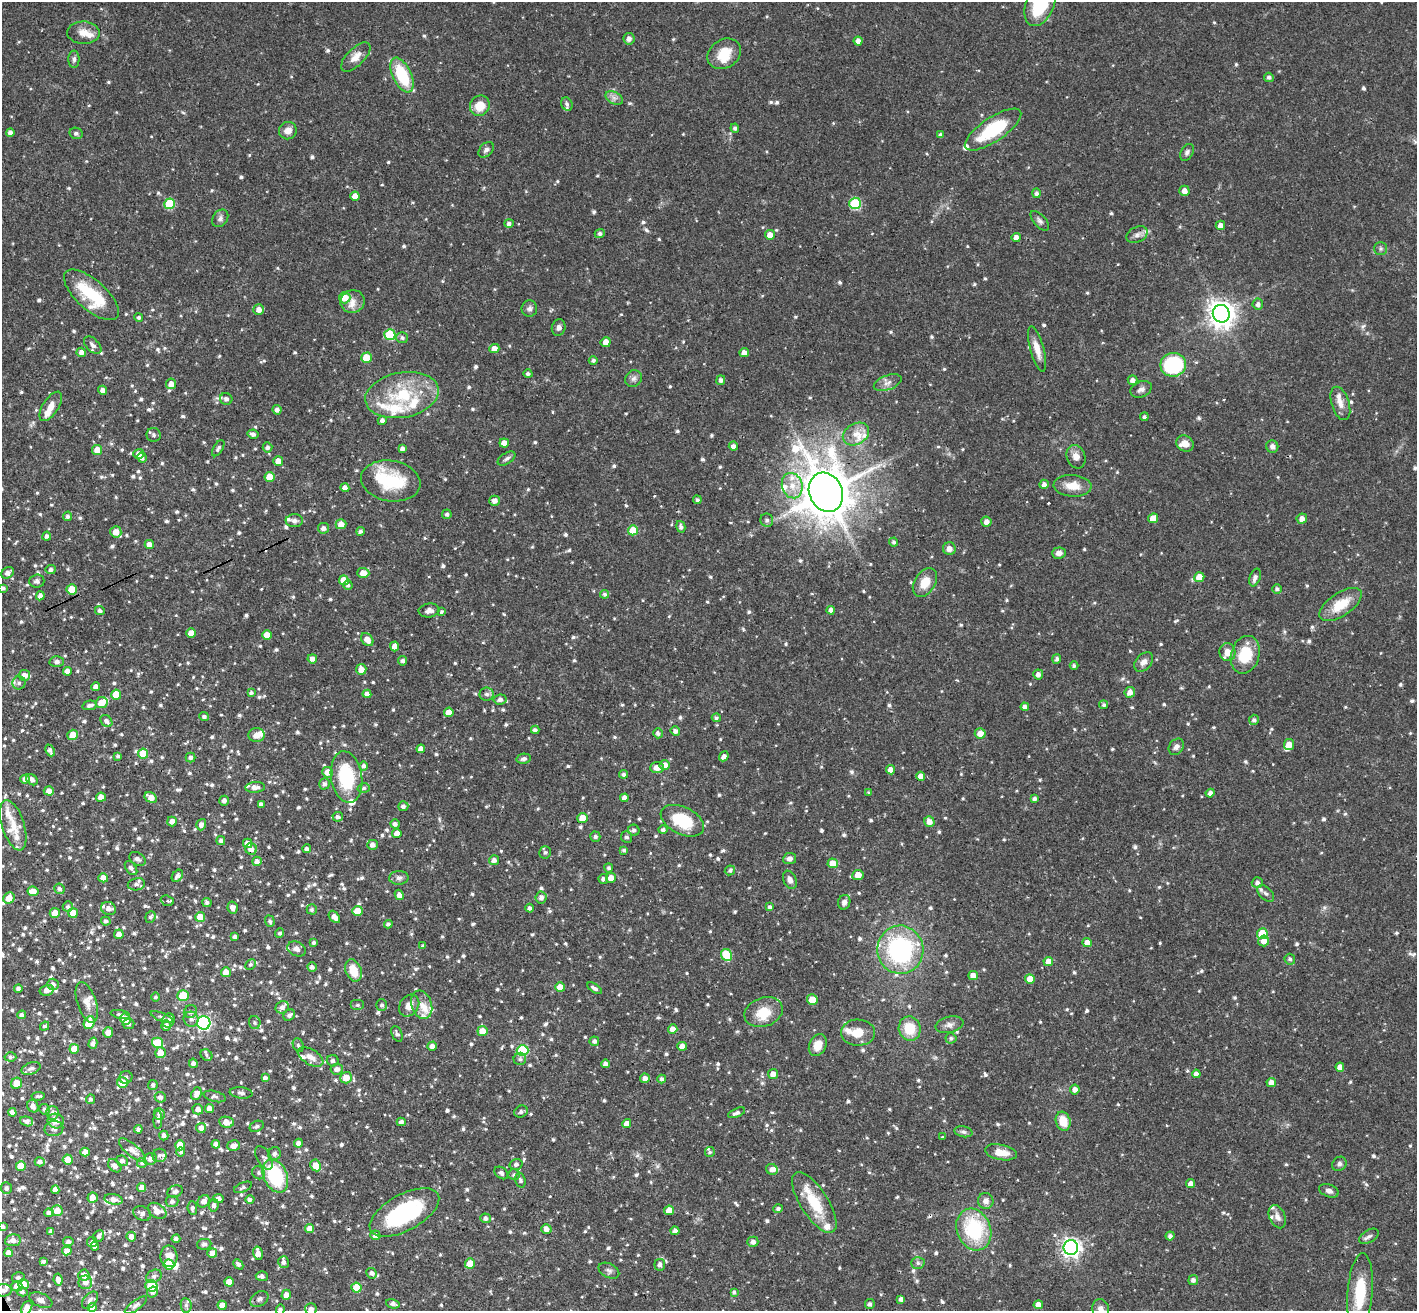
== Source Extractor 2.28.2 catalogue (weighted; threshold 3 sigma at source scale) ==
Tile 7 of 4 x 4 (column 3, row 2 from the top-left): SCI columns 2887-4301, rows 2935-4243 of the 5771 x 5737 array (HDU 1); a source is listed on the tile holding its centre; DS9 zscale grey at full resolution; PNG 1419 x 1313 px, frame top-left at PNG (2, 2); each listed source drawn as its Kron ellipse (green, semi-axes under 4 px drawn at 4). Shown black and unused: <1% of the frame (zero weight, under 3 of 4 exposures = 6% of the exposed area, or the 3 px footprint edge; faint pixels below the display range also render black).
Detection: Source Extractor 2.28.2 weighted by HDU 2 'WHT'; one run over the whole footprint, this tile lists its part. Background 0.0569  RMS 0.0031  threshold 0.0141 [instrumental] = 3 sigma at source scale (4.5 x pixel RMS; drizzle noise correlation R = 1.50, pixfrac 1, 0.05/0.05 arcsec/px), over >= 5 px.
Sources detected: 1217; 2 inside a brighter object's white glare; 3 cosmic-ray / hot-pixel residue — neither listed nor drawn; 60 inside a brighter listed object's ellipse — not listed separately; of the other 1152, all 500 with FLUX_AUTO >= 0.696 (the completeness limit of this list) listed and drawn (652 fainter detections not listed), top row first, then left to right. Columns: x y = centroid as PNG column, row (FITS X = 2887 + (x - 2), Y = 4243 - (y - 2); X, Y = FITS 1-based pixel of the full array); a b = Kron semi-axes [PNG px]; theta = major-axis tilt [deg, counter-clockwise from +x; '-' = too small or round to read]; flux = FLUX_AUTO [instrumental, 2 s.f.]
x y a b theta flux
1040 4 23 14 67 22
83 33 16 11 -2 3.5
629 39 6 5 - 1.7
858 41 4 4 - 1.9
724 54 18 14 34 6.9
356 57 19 8 44 3.3
74 59 9 5 90 0.98
402 75 18 9 -64 16
1269 77 5 4 - 0.8
614 98 9 6 -25 1.3
567 104 7 5 -65 0.77
480 106 10 9 - 5.1
735 128 4 4 - 0.86
993 130 33 12 34 19
288 131 9 8 - 2.4
10 132 4 4 - 1.3
76 133 7 5 -12 0.82
941 135 4 4 - 1
486 150 9 6 47 1.1
1187 152 9 6 59 0.97
1184 191 5 5 - 2.1
1036 193 5 4 - 0.92
355 196 4 4 - 2.6
855 203 6 5 - 23
170 204 5 5 - 14
220 218 9 7 53 1.2
1040 221 12 6 -47 1.1
509 223 5 4 - 1.1
1220 225 4 4 - 2
600 233 5 4 - 0.91
770 235 5 5 - 2.5
1137 235 11 7 26 1.6
1016 238 4 4 - 2.1
1381 248 6 6 - 0.73
91 295 34 15 -41 17
345 298 6 5 - 4.6
353 301 12 11 - 3
1258 304 5 5 - 1.2
529 309 8 7 - 1.2
259 310 5 5 - 2.1
1221 314 9 8 - 340
139 317 4 4 - 0.73
559 327 8 6 74 1.1
390 335 5 5 - 17
402 338 6 5 - 0.89
606 342 5 5 - 2.4
93 345 11 6 -46 1.2
494 349 5 4 - 2.6
1037 349 23 7 -75 3.7
81 352 4 4 - 1.5
744 352 5 4 - 1.7
366 358 5 5 - 7.7
593 360 4 4 - 0.91
1173 365 13 12 - 31
528 374 4 4 - 0.77
634 379 9 8 - 1.3
721 380 5 4 - 1.1
1132 380 5 4 - 1.5
888 383 14 7 19 1.8
171 384 5 5 - 2.2
1141 389 11 7 23 1.4
103 390 4 4 - 1.5
402 395 37 22 10 20
226 399 6 6 - 1.1
1340 403 17 9 -73 2.8
51 406 17 8 57 3.1
277 410 4 4 - 1.3
1144 417 4 4 - 0.7
382 420 4 4 - 1.1
253 434 5 4 - 1.1
856 434 14 10 31 3.7
154 435 7 7 - 0.95
504 443 4 4 - 2.7
1185 444 9 7 -34 2.2
733 446 4 4 - 1.4
1272 446 6 6 - 1.3
268 447 5 5 - 0.88
218 448 9 4 58 0.83
402 449 4 4 - 1.1
97 450 5 5 - 3.2
138 454 5 5 - 1.7
1076 457 12 9 -69 2.4
142 458 5 4 - 1.4
507 458 10 5 32 0.97
278 461 5 4 - 2.6
269 477 5 5 - 4.9
391 481 30 20 -10 17
1044 484 5 4 - 1.4
792 486 13 10 -74 4.3
1072 486 19 11 -4 5
345 488 4 4 - 1.6
826 492 20 16 -66 1200
697 500 4 4 - 0.7
495 501 5 5 - 1.8
447 514 5 4 - 0.75
67 516 5 4 - 1.1
1153 518 5 4 - 3.3
1302 519 5 5 - 2
767 520 7 6 - 1
294 521 8 6 2 1.2
986 522 5 5 - 1.8
341 524 5 5 - 2.5
681 527 6 4 -75 0.99
323 528 6 5 - 1.3
633 530 5 5 - 6.8
360 531 4 4 - 0.85
116 532 5 5 - 3.3
47 536 4 4 - 1.1
894 542 4 4 - 0.78
149 544 4 4 - 1.9
949 549 6 6 - 1.8
1059 553 7 5 3 1.7
51 570 5 4 - 1.1
8 573 7 5 35 1.6
363 573 6 5 - 3.2
1199 577 5 5 - 4.7
1255 577 9 5 70 1.5
344 580 5 5 - 5.1
37 581 7 6 - 0.98
925 583 15 10 58 5.2
348 585 5 4 - 0.71
3 588 4 3 - 0.79
72 589 5 5 - 5.7
1277 589 5 4 - 0.84
605 594 4 4 - 0.79
40 596 5 4 - 1.5
1341 604 24 11 34 8.2
429 610 10 7 8 1.7
831 610 4 4 - 1.7
100 611 5 4 - 0.89
442 612 4 3 - 2.2
191 633 5 5 - 3.3
267 635 5 4 - 3.7
367 639 7 5 -52 2.8
394 646 5 4 - 2.2
1227 652 9 8 - 2.9
1245 655 19 14 74 11
312 659 5 4 - 1.5
1057 659 5 4 - 0.96
402 661 5 4 - 1
57 662 7 5 -1 0.94
1144 662 11 7 47 1.8
1074 666 4 4 - 0.8
361 669 5 5 - 3.3
68 671 4 4 - 2.1
1038 674 5 5 - 1.5
24 675 5 5 - 2.1
19 683 6 6 - 0.95
96 687 4 4 - 1.6
1130 692 5 5 - 2.2
251 693 4 4 - 0.77
367 694 4 4 - 1.7
486 694 7 6 - 1.1
116 695 5 5 - 4.9
500 699 6 5 - 1.3
101 703 6 5 - 4.4
90 705 7 4 12 1.3
1104 705 4 4 - 0.72
1025 707 4 4 - 1.3
449 712 5 4 - 3
204 717 5 4 - 0.97
716 718 4 4 - 0.71
1254 720 5 5 - 0.98
106 721 7 5 -47 1.2
535 730 4 4 - 0.93
675 731 5 4 - 1.3
658 733 5 4 - 0.83
980 733 5 5 - 2.7
73 735 5 5 - 4.8
256 735 8 7 - 2.4
1289 745 5 5 - 3.2
1176 747 9 7 52 1.3
421 749 4 4 - 2
50 750 6 4 -66 1.2
143 754 5 5 - 6.8
118 756 4 3 - 0.74
724 756 5 4 - 1.3
191 758 5 5 - 0.92
524 759 7 5 11 0.93
665 765 5 5 - 2.2
363 766 5 4 - 0.99
657 768 7 5 1 2.7
890 770 4 4 - 2.3
327 772 5 5 - 3
623 774 4 4 - 0.87
921 776 4 4 - 2.4
346 777 26 15 -81 18
25 779 4 4 - 1.6
32 780 6 5 - 1.3
324 784 6 5 - 1.1
255 787 10 5 4 2.1
364 788 6 5 - 0.71
49 791 5 4 - 2.4
869 793 3 3 - 0.7
1210 793 4 4 - 1.3
101 797 5 4 - 3
151 798 6 4 -31 3.2
624 798 4 4 - 1.6
1034 799 4 3 - 0.81
224 801 5 4 - 1.2
261 804 4 4 - 1.2
403 806 5 5 - 1
338 817 5 5 - 1.1
582 818 5 5 - 4.5
172 821 5 5 - 1.9
682 821 23 13 -26 15
929 822 5 5 - 2.2
395 824 4 4 - 1.1
13 825 26 11 -72 5.8
201 825 6 4 71 1.6
634 830 6 5 - 1.1
663 830 4 4 - 0.88
397 833 5 4 - 2.5
595 837 5 5 - 0.87
627 837 6 5 - 0.91
221 841 4 4 - 0.89
247 843 5 4 - 2.4
372 845 5 5 - 1.6
251 849 6 5 - 2.2
307 849 4 4 - 1.2
624 850 4 3 - 0.76
545 852 6 6 - 0.76
137 859 9 6 -32 1
790 859 6 5 - 1.5
494 860 5 5 - 1.3
257 861 5 4 - 1.3
833 863 5 5 - 4.8
131 868 8 5 -53 1.1
609 868 4 4 - 0.74
730 870 5 5 - 0.71
858 875 5 5 - 3.6
177 876 7 5 50 1.3
103 878 5 4 - 2.4
399 878 10 6 3 1.2
611 878 5 5 - 2.2
603 879 5 4 - 1.1
790 880 9 6 -65 1.4
1257 883 5 5 - 1
136 884 9 6 11 0.95
59 889 5 5 - 1
33 891 5 4 - 3.2
1266 893 10 6 -43 1.2
399 895 5 4 - 1.6
541 897 6 5 - 1.5
9 898 6 5 - 3.2
167 901 6 5 - 0.78
207 902 4 4 - 0.88
844 902 7 6 - 1.2
68 906 5 5 - 0.8
770 907 4 4 - 0.85
108 908 7 6 - 1.9
233 908 6 5 - 1.6
530 908 4 4 - 1.1
312 909 5 5 - 0.73
357 911 5 5 - 4
55 913 5 5 - 3.4
73 913 5 5 - 4.3
150 917 6 5 - 0.82
200 917 5 5 - 5.7
334 917 7 4 -52 1.8
106 921 5 4 - 0.82
270 921 6 4 -71 0.74
388 924 4 4 - 0.84
280 933 4 4 - 0.75
119 934 5 4 - 1.6
1262 934 5 5 - 11
235 936 4 4 - 1.1
1264 941 5 5 - 2.1
314 942 4 4 - 0.7
1087 943 5 4 - 2.5
423 946 4 3 - 0.74
297 949 10 7 -23 1.5
900 950 24 23 - 44
727 955 6 5 - 10
1290 959 5 5 - 0.88
1048 961 5 4 - 2.8
251 964 6 5 - 0.71
312 967 4 4 - 1.1
353 970 11 8 -69 5.7
226 972 5 5 - 3
973 976 5 4 - 2.4
1030 979 5 5 - 4.5
53 984 6 5 - 1.5
560 987 5 5 - 4.5
18 988 4 4 - 0.94
594 988 8 4 -34 1
47 990 7 5 13 2.1
183 995 6 5 - 6.6
156 997 5 4 - 0.72
812 1000 5 5 - 4
87 1002 21 9 -72 3
357 1005 7 5 0 0.72
382 1005 6 5 - 0.83
422 1005 14 10 -71 3.4
409 1006 12 9 53 2.5
282 1007 7 6 - 1.3
190 1012 7 6 - 0.92
763 1012 20 14 20 6.8
120 1014 10 4 -11 0.89
22 1015 4 4 - 1.2
289 1015 6 5 - 1
162 1017 11 3 -21 0.75
125 1019 6 5 - 3.6
191 1019 7 7 - 1.3
168 1020 7 6 - 1.3
255 1022 6 5 - 0.7
89 1023 7 5 65 6.9
204 1023 7 6 - 62
128 1024 6 5 - 0.73
949 1025 14 8 13 1.7
45 1026 5 4 - 0.7
166 1026 5 5 - 1.4
673 1029 4 4 - 2.6
910 1029 12 11 - 7.8
482 1031 5 5 - 4.2
108 1033 5 5 - 2.7
858 1033 17 13 -3 4.8
397 1034 8 5 -67 0.96
951 1038 5 5 - 0.89
594 1041 5 4 - 1.1
93 1043 6 4 74 1.4
158 1043 6 5 - 9.2
298 1045 7 5 -68 0.71
818 1045 11 8 65 3.9
432 1046 4 4 - 1.6
682 1046 4 4 - 2.4
74 1049 5 5 - 5
522 1050 6 5 - 22
161 1053 5 5 - 3.5
206 1055 6 5 - 0.7
10 1057 6 4 -3 0.7
311 1057 14 7 -30 2.6
520 1059 6 6 - 0.7
333 1061 6 5 - 0.94
193 1063 4 4 - 0.99
605 1064 4 4 - 1.5
1340 1067 4 4 - 2
31 1068 10 6 19 1.3
337 1069 6 5 - 1.5
773 1074 5 5 - 2.2
1196 1074 4 4 - 1.5
126 1077 6 6 - 0.81
265 1078 4 4 - 1.2
346 1078 6 5 - 4.1
645 1078 5 4 - 1.7
662 1079 4 4 - 0.86
1271 1082 5 4 - 1.9
17 1083 6 5 - 5.1
122 1083 5 5 - 5.3
153 1085 5 4 - 0.87
1075 1090 5 5 - 2.1
241 1093 11 5 -7 1.1
196 1094 6 5 - 1.9
38 1096 7 4 6 0.78
215 1096 11 5 -13 0.84
160 1097 5 5 - 1.2
90 1099 5 4 - 0.77
33 1106 6 5 - 1.5
44 1109 5 5 - 0.77
198 1109 5 5 - 1.5
209 1109 4 4 - 2.4
12 1112 4 4 - 1.8
521 1112 7 6 - 0.88
52 1113 7 6 - 1.3
736 1113 9 4 23 1
159 1114 6 5 - 0.77
158 1120 9 4 90 0.76
27 1121 6 5 - 1.3
56 1121 8 7 - 3
1063 1121 10 7 -70 5.5
226 1122 7 5 -7 3.2
401 1122 4 4 - 1
627 1124 4 4 - 2.2
257 1126 7 5 26 0.74
201 1128 5 5 - 1.6
54 1129 9 7 12 1.2
138 1129 4 4 - 1.1
963 1132 9 5 -11 0.86
164 1135 5 4 - 1.1
943 1137 3 3 - 1.2
298 1143 4 4 - 1.4
216 1144 4 4 - 1.6
180 1145 5 5 - 5.6
234 1146 6 5 - 2.1
132 1150 16 6 -40 2.5
85 1152 5 4 - 2.3
181 1152 5 4 - 0.7
710 1152 5 5 - 0.7
1001 1152 16 7 -11 4.3
274 1154 7 6 - 0.87
159 1155 7 6 - 0.95
264 1158 13 7 -61 1.2
68 1159 5 5 - 3.8
150 1159 6 5 - 1
122 1161 6 5 - 1.2
40 1162 5 4 - 1.3
142 1163 5 4 - 0.91
516 1164 6 5 - 0.91
1339 1164 8 6 44 0.99
316 1165 6 5 - 4.2
21 1166 5 4 - 4.7
115 1166 8 5 -44 1.5
772 1169 6 5 - 1.5
259 1173 7 6 - 0.83
501 1173 7 5 -37 0.87
514 1175 6 5 - 0.73
275 1176 17 11 -66 22
520 1180 7 5 -74 0.88
1191 1184 4 4 - 2
243 1187 9 4 24 0.79
6 1188 6 5 - 1.1
142 1188 4 4 - 2.1
55 1190 4 4 - 1.6
175 1191 8 5 23 1.1
1329 1191 10 6 -19 1.5
93 1198 5 5 - 2.5
113 1199 9 5 -9 1.8
218 1199 5 4 - 1.6
250 1200 5 4 - 1.1
172 1201 6 5 - 1.1
204 1201 7 5 50 1.9
986 1201 8 8 - 1.8
814 1203 35 14 -58 12
214 1205 6 4 81 1.2
192 1208 7 5 -86 0.92
778 1209 4 4 - 0.87
669 1210 5 5 - 3.4
57 1211 5 5 - 3.6
157 1211 10 7 -33 3
404 1212 38 18 28 36
49 1213 4 4 - 1.3
142 1213 9 7 -26 1.7
1277 1217 12 8 -65 1.9
486 1218 5 5 - 1.2
3 1227 4 3 - 0.91
310 1228 4 4 - 2.5
546 1229 5 5 - 1.7
974 1230 21 17 -68 24
51 1231 4 4 - 1
675 1231 4 4 - 1.5
375 1235 5 5 - 1.4
99 1236 6 5 - 0.99
1170 1236 4 4 - 1
1369 1236 10 6 31 1.2
131 1237 5 5 - 1.7
176 1239 4 4 - 0.92
13 1240 8 6 10 2.1
68 1242 5 4 - 1
92 1242 5 5 - 1.1
753 1242 5 5 - 1.4
204 1244 7 5 10 1.1
95 1246 4 4 - 1.2
1071 1248 7 7 - 150
67 1251 5 4 - 2.2
8 1253 4 4 - 2
212 1253 5 5 - 2.3
258 1253 7 4 -78 2.7
169 1256 11 8 -87 2.7
43 1261 4 3 - 0.78
284 1262 6 5 - 1.1
918 1263 6 5 - 0.86
169 1264 5 5 - 8.1
238 1264 6 4 -47 0.97
470 1264 5 5 - 5.6
660 1265 6 5 - 1.4
609 1271 11 7 -27 1.2
372 1273 5 5 - 1.2
84 1275 5 5 - 2.9
154 1276 8 6 29 1.1
262 1276 6 5 - 0.93
18 1277 6 5 - 0.86
58 1280 6 4 -83 1.6
1193 1280 5 5 - 1.2
85 1282 7 6 - 2.3
229 1282 5 4 - 3.1
23 1284 5 5 - 3.4
17 1286 5 5 - 2.6
151 1286 6 5 - 17
356 1288 5 5 - 6.4
4 1290 8 6 -4 1.1
22 1292 5 4 - 0.78
152 1292 5 5 - 1
734 1292 4 4 - 0.71
1360 1293 40 12 85 13
286 1295 5 4 - 1.9
259 1299 10 7 34 1.1
901 1299 4 4 - 1.5
41 1300 12 6 -23 1.5
90 1300 10 6 49 1.3
393 1304 7 4 -14 1.2
870 1304 5 5 - 0.99
136 1305 13 5 37 1.1
186 1305 7 5 -81 0.93
222 1305 4 4 - 2.6
1038 1305 4 4 - 2.5
27 1308 7 5 61 2.6
92 1308 4 4 - 2.4
311 1309 6 5 - 1.5
1101 1309 10 8 -71 1.9
280 1310 5 4 - 0.88
Overlapping masked pixels (flux is a lower limit): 3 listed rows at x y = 826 492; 494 860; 4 1290
Isophote crosses this tile's border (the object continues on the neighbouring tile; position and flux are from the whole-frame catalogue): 9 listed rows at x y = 1040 4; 3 588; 3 1227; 4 1290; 136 1305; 27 1308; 311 1309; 1101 1309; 280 1310